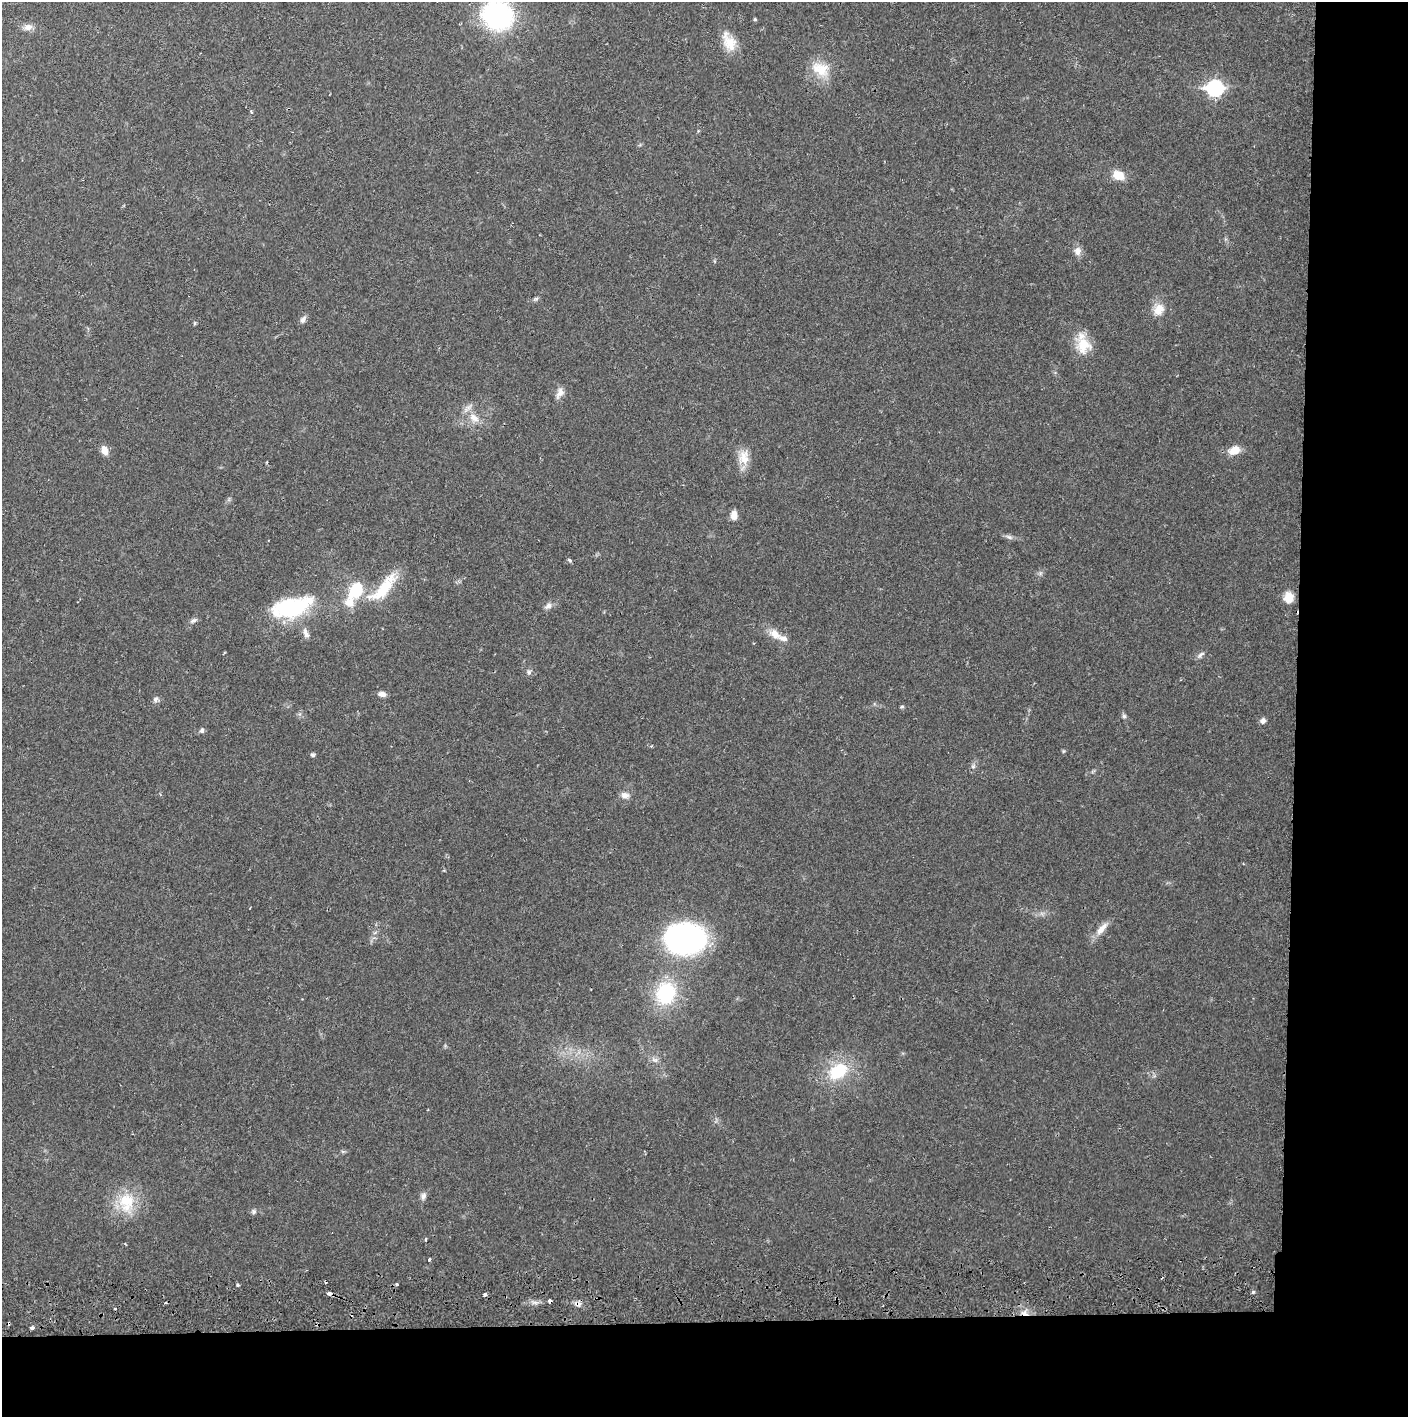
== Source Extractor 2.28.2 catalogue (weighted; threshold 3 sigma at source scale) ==
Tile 9 of 3 x 3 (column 3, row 3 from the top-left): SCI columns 2815-4220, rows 56-1470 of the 4227 x 4357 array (HDU 1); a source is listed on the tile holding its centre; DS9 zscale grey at full resolution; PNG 1410 x 1419 px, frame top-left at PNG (2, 2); no overlay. Shown black and unused: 14% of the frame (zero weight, under 2 of 3 exposures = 3% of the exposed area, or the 3 px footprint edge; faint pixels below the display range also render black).
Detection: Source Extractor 2.28.2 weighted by HDU 2 'WHT'; one run over the whole footprint, this tile lists its part. Background 0.023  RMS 0.0036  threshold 0.0161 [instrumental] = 3 sigma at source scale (4.5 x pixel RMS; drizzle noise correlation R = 1.50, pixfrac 1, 0.05/0.05 arcsec/px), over >= 5 px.
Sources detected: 66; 6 cosmic-ray / hot-pixel residue — not listed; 1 inside a brighter listed object's ellipse — not listed separately; the other 59 listed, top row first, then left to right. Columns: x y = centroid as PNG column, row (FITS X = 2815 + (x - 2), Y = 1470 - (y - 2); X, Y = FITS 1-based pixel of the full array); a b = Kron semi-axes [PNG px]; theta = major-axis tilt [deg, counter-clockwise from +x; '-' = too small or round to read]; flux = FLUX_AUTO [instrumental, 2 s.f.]
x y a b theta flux
497 15 26 23 -25 57
755 19 4 4 - 0.53
28 27 12 8 14 1.9
729 42 26 14 -62 6.4
820 69 24 16 -29 8.4
1215 88 8 7 - 73
1118 175 14 10 -26 4.9
1077 251 11 9 -86 2.3
535 299 8 5 26 0.71
1159 310 15 12 63 4.3
303 319 11 6 62 1.2
195 323 6 4 88 0.42
1083 345 21 19 87 8
560 393 15 9 59 2.2
474 418 15 9 -36 3.8
104 450 10 7 -71 2.8
1234 450 13 9 22 4.3
744 457 21 14 84 5.2
734 515 11 7 -89 2.4
1009 537 9 4 -35 0.9
570 560 5 4 - 0.83
384 588 49 14 48 14
355 592 33 14 60 15
1288 597 12 10 82 4.5
548 606 11 7 30 1.5
291 607 58 25 15 30
193 621 9 5 34 0.99
306 633 14 6 -67 1.8
775 634 19 10 -35 4.1
1201 655 12 4 45 0.98
529 672 6 6 - 0.9
382 694 10 6 -11 1.6
155 699 7 6 - 1
902 707 6 4 1 0.42
1124 716 5 5 - 0.67
1263 721 7 6 - 1.2
202 731 6 5 - 1.1
1063 751 6 4 -73 0.39
313 755 5 4 - 0.77
973 766 6 5 - 0.71
625 795 10 8 -4 1.9
1102 929 23 8 49 3.4
685 939 34 25 -2 100
666 993 23 20 77 24
655 1060 10 6 -18 1.3
838 1071 24 17 39 16
423 1196 9 7 75 1.3
126 1202 28 22 89 13
254 1212 6 6 - 0.77
425 1239 3 3 - 0.54
429 1259 3 3 - 1.1
238 1285 3 3 - 0.69
396 1285 3 3 - 0.9
1253 1292 4 4 - 0.54
329 1293 4 3 - 2.7
485 1294 4 3 - 2.5
550 1301 4 3 - 3.1
577 1304 9 7 -6 1.6
32 1328 4 4 - 0.81
Overlapping masked pixels (flux is a lower limit): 3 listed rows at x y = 329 1293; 550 1301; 577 1304
Isophote crosses this tile's border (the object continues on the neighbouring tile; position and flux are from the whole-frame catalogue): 1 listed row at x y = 497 15